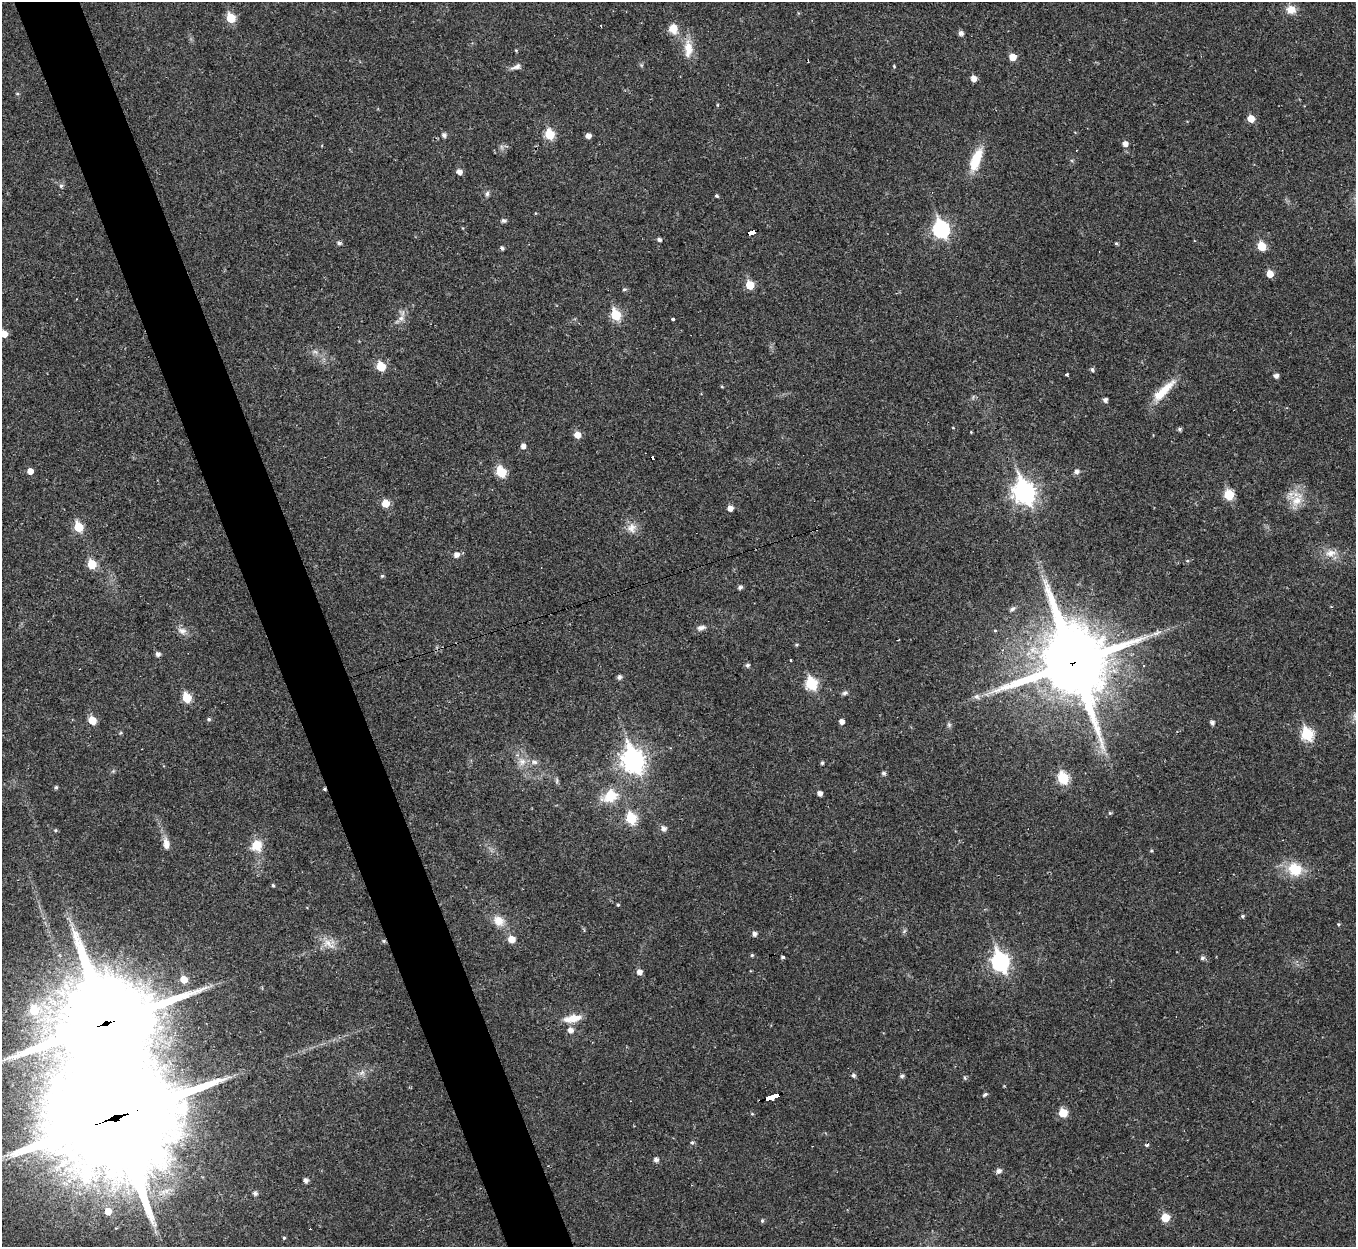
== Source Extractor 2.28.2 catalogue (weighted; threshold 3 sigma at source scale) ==
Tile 11 of 4 x 4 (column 3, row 3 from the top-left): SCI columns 2707-4060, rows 1389-2633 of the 5413 x 5393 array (HDU 1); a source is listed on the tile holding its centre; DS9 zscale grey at full resolution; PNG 1358 x 1249 px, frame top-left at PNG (2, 2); no overlay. Shown black and unused: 5% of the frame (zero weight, under 2 of 3 exposures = <1% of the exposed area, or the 3 px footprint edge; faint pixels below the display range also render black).
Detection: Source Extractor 2.28.2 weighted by HDU 2 'WHT'; one run over the whole footprint, this tile lists its part. Background 0.0387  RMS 0.0048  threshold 0.0214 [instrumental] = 3 sigma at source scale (4.5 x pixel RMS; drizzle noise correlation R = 1.50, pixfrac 1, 0.05/0.05 arcsec/px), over >= 5 px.
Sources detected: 143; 5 cosmic-ray / hot-pixel residue — not listed; the other 138 listed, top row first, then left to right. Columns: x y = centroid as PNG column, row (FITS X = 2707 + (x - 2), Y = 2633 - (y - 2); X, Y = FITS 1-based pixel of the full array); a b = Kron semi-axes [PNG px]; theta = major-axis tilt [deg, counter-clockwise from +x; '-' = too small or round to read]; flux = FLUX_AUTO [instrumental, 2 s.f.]
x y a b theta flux
1291 10 12 10 -16 4.8
231 18 6 5 - 16
673 28 12 10 -72 5.2
961 33 5 5 - 2
688 49 23 11 -90 7.6
516 50 4 4 - 0.46
1012 57 5 5 - 5.9
894 66 4 3 - 0.55
516 67 13 6 20 2.1
973 78 5 5 - 3.5
717 105 4 3 - 0.42
1251 119 6 5 - 6.7
549 134 6 5 - 20
444 135 5 5 - 1.5
588 136 5 4 - 2.6
1125 144 5 5 - 2.5
976 160 28 11 70 13
459 172 5 5 - 2.6
61 186 6 5 - 1.1
487 194 7 5 74 1.2
717 196 4 4 - 0.71
504 221 7 5 -9 0.99
941 229 8 7 - 99
752 233 7 4 17 43
659 240 5 4 - 1.2
339 243 6 5 - 1
1116 243 4 4 - 0.64
1261 246 6 5 - 12
502 248 4 4 - 1
1270 274 5 5 - 5.7
750 285 6 5 - 12
624 289 5 4 - 0.72
616 315 7 5 -64 24
401 318 8 8 - 2.2
673 319 3 3 - 1.3
4 334 6 6 - 5.4
315 352 7 4 -19 1
381 367 6 5 - 13
1092 369 5 5 - 1
1067 374 3 3 - 0.69
1276 376 5 5 - 1.9
722 387 5 3 - 0.4
1163 391 36 9 44 11
1105 400 5 5 - 1.4
1179 429 5 5 - 0.93
577 435 6 5 - 4.8
523 446 5 5 - 2.2
30 471 5 5 - 3.8
1076 471 6 6 - 1.8
501 472 6 6 - 19
1024 492 10 8 -66 260
1229 495 6 6 - 19
1296 501 22 12 54 7.8
386 503 6 6 - 7.7
730 508 5 5 - 3.1
78 527 6 5 - 18
632 528 14 12 83 4.3
1330 553 15 10 10 4.7
456 555 6 6 - 2.6
1187 561 5 4 - 0.62
92 564 6 5 - 15
382 576 4 4 - 0.64
740 587 5 4 - 1.5
1012 609 8 5 24 1.1
701 627 11 6 8 1.9
995 630 5 3 - 0.44
182 631 13 8 -18 2.8
796 645 4 4 - 0.54
158 654 5 5 - 1.6
790 660 3 2 - 0.74
1073 662 26 22 -70 3800
747 665 5 5 - 1
1144 666 3 2 - 0.33
619 677 6 5 - 1.1
811 684 7 6 - 33
844 693 7 6 - 1
977 697 8 7 - 1.7
187 698 6 5 - 16
209 719 5 4 - 0.86
92 720 5 5 - 11
841 721 5 4 - 2.4
1212 723 5 4 - 1.6
1307 734 7 6 - 37
633 760 10 8 -69 310
522 761 10 8 -25 3.2
535 762 8 6 -4 1.6
822 763 5 4 - 0.71
884 773 5 4 - 1.2
1063 778 6 6 - 31
557 781 8 4 82 0.8
56 787 5 4 - 0.78
820 793 4 4 - 2.3
610 796 19 14 31 11
1110 813 5 5 - 0.55
631 818 6 6 - 24
664 829 7 6 - 1.9
55 830 5 4 - 0.64
166 844 15 8 -84 3.3
257 845 10 9 - 9.9
1151 851 5 3 - 0.44
1295 869 19 16 -35 13
273 885 4 3 - 0.64
618 905 4 3 - 0.55
1243 916 4 4 - 0.76
499 921 15 12 -34 5.7
1338 924 5 4 - 0.53
754 934 5 5 - 1.7
512 939 6 6 - 5.2
384 941 5 5 - 0.69
328 943 19 7 -45 4
752 955 4 4 - 0.64
783 957 3 3 - 1.5
1202 958 5 5 - 1.1
1000 962 9 7 -70 140
639 972 5 5 - 2.6
184 979 6 6 - 6.2
34 1010 8 7 - 14
572 1018 23 9 11 6.6
107 1023 32 30 34 6900
570 1030 6 6 - 2.5
362 1072 7 6 - 1.5
853 1075 5 5 - 1.2
902 1076 5 4 - 1.2
965 1078 5 3 - 0.57
985 1094 7 4 33 0.91
773 1097 13 3 18 83
1063 1113 6 5 - 13
115 1117 45 35 15 15000
692 1142 6 4 60 0.82
1147 1145 4 3 - 1.3
656 1160 5 5 - 1.7
999 1171 6 6 - 1.8
306 1181 5 4 - 1.9
255 1193 6 5 - 1.3
108 1211 7 7 - 5.6
1165 1218 6 5 - 11
762 1221 5 4 - 0.74
284 1238 4 4 - 0.59
Overlapping masked pixels (flux is a lower limit): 6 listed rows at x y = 752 233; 1073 662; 384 941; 107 1023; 773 1097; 115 1117
Isophote crosses this tile's border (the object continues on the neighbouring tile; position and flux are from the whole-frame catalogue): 1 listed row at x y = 4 334